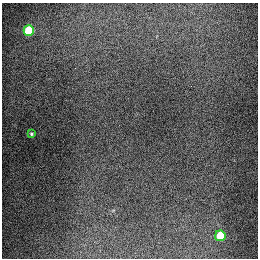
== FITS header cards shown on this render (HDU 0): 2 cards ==
NAXIS1  =                  256
NAXIS2  =                  256

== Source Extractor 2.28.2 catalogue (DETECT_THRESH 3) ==
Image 256 x 256 px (HDU 0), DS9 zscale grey, 1 PNG px = 1 image px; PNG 260 x 260 px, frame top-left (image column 1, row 256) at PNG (2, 3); each listed source drawn as its Kron ellipse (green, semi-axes under 4 px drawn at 4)
Background 1290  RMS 26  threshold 79.3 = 3 sigma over >= 5 px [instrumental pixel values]
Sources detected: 3; all 3 listed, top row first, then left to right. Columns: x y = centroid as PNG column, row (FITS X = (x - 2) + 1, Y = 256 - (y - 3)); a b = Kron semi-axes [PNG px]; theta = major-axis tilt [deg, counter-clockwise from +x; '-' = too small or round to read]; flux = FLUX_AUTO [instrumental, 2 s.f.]
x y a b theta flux
29 30 5 5 - 92000
31 134 4 4 - 3000
220 236 5 5 - 70000